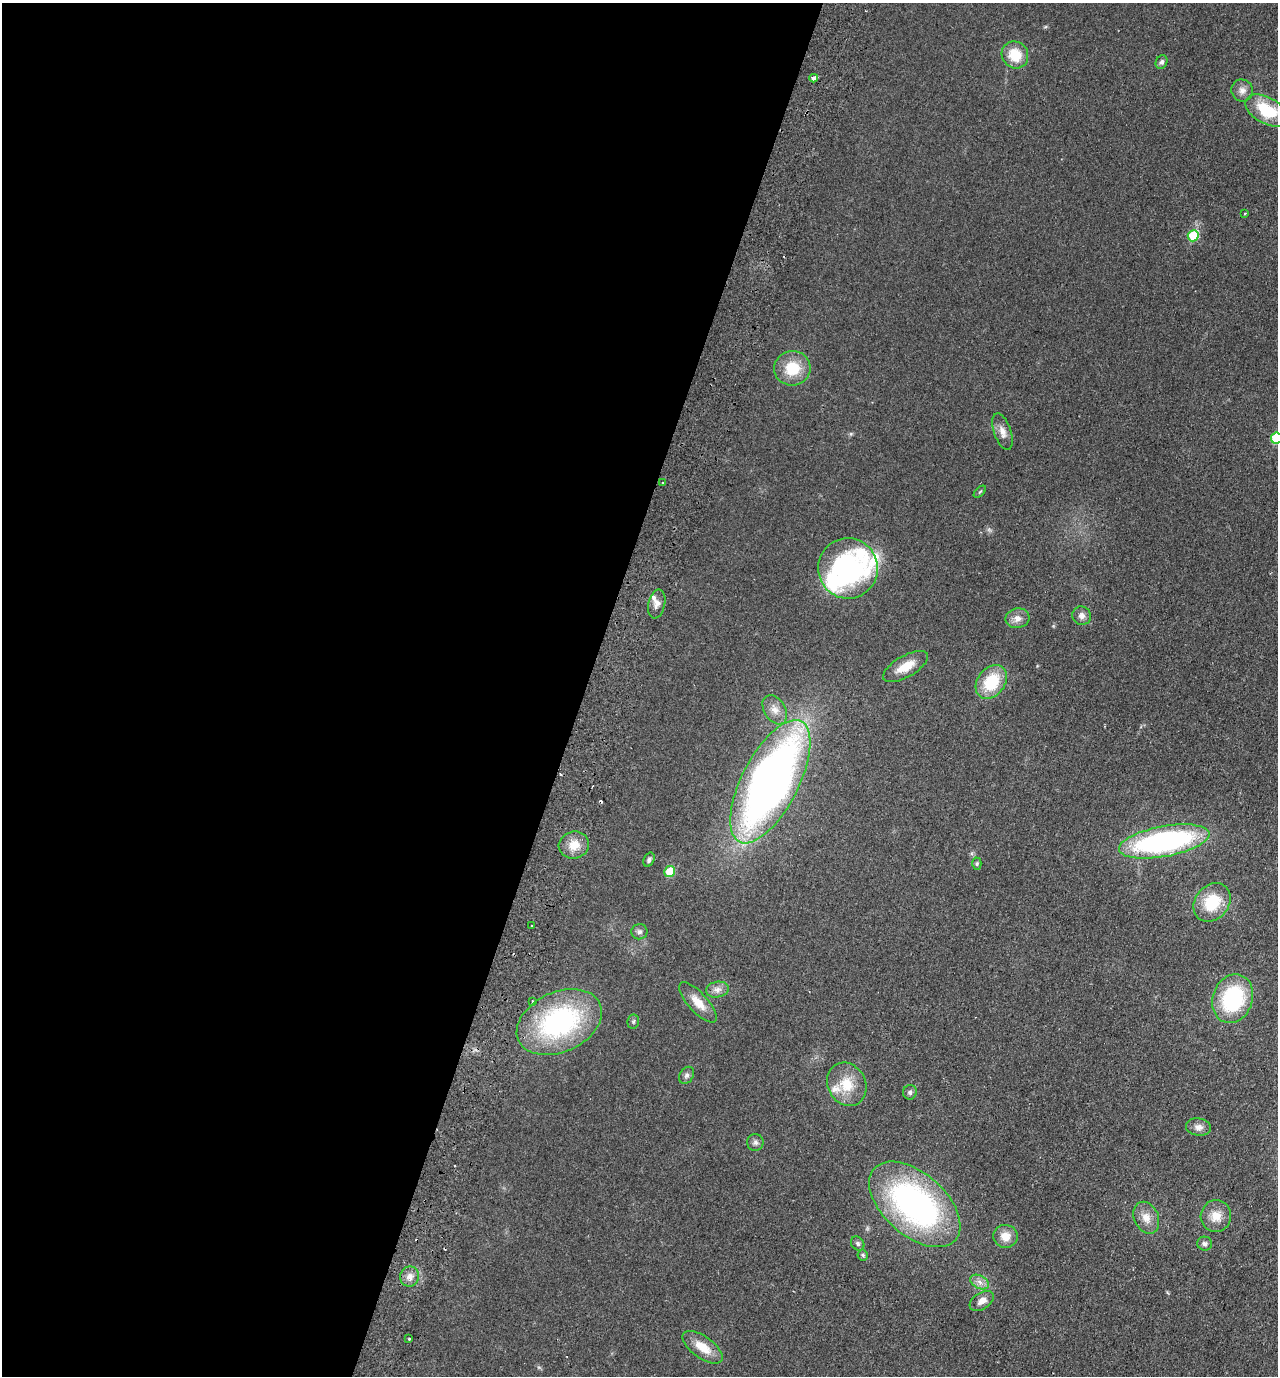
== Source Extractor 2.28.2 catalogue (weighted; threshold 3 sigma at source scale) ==
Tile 5 of 4 x 4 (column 1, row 2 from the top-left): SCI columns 324-1599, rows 2774-4147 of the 5619 x 5546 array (HDU 1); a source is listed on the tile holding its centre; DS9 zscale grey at full resolution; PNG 1280 x 1378 px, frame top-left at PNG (2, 3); each listed source drawn as its Kron ellipse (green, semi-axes under 4 px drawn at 4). Shown black and unused: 46% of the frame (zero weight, under 2 of 3 exposures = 3% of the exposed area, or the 3 px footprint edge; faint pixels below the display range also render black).
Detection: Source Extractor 2.28.2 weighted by HDU 2 'WHT'; one run over the whole footprint, this tile lists its part. Background 0.0955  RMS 0.011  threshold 0.0473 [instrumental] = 3 sigma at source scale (4.5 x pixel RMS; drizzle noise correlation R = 1.50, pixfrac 1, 0.05/0.05 arcsec/px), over >= 5 px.
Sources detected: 60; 1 inside a brighter object's white glare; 4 cosmic-ray / hot-pixel residue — neither listed nor drawn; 4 inside a brighter listed object's ellipse — not listed separately; the other 51 listed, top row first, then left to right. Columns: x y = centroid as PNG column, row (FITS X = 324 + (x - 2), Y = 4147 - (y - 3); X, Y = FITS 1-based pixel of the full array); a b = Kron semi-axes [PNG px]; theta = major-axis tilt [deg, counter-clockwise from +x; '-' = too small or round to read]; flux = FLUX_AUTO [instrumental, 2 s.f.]
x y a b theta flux
1015 55 14 13 - 24
1162 62 7 5 64 2.6
814 78 4 3 - 9
1242 90 11 10 - 6.4
1267 111 23 13 -29 46
1244 214 3 3 - 2.3
1193 236 5 5 - 45
792 368 18 17 - 30
1003 432 19 8 -71 8
1276 438 5 5 - 62
663 483 3 2 - 1.6
980 492 7 3 44 1.2
848 568 30 29 - 180
657 604 14 8 78 6
1082 616 9 9 - 5.3
1017 618 12 9 13 7.4
906 667 25 10 30 18
991 682 18 13 53 42
775 710 16 10 -59 9.6
770 782 68 28 63 710
1164 841 46 15 11 230
574 845 15 13 15 15
649 860 7 5 65 2.5
977 864 6 4 88 1.5
670 872 5 5 - 34
1212 902 21 16 50 39
531 925 3 2 - 1.6
639 932 8 7 - 3.6
717 990 11 8 11 5.9
1233 999 25 20 70 90
533 1001 4 3 - 2.7
698 1002 26 9 -48 15
559 1022 45 30 25 170
633 1022 7 6 - 1.8
687 1075 9 7 56 3.3
847 1084 22 19 -63 26
910 1092 7 7 - 2.8
1198 1127 12 8 -9 5.9
755 1142 8 8 - 3.5
915 1204 54 31 -41 270
1216 1216 16 15 - 14
1146 1218 16 12 -66 11
1005 1236 12 11 - 12
858 1244 8 6 -49 2.5
1205 1244 7 7 - 3.3
863 1255 5 5 - 1.6
410 1276 10 9 - 6.3
980 1282 10 6 -28 5.3
982 1301 13 8 33 7.5
409 1339 3 3 - 1.7
703 1347 23 10 -35 19
Isophote crosses this tile's border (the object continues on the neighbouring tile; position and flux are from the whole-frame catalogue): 1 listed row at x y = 1276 438